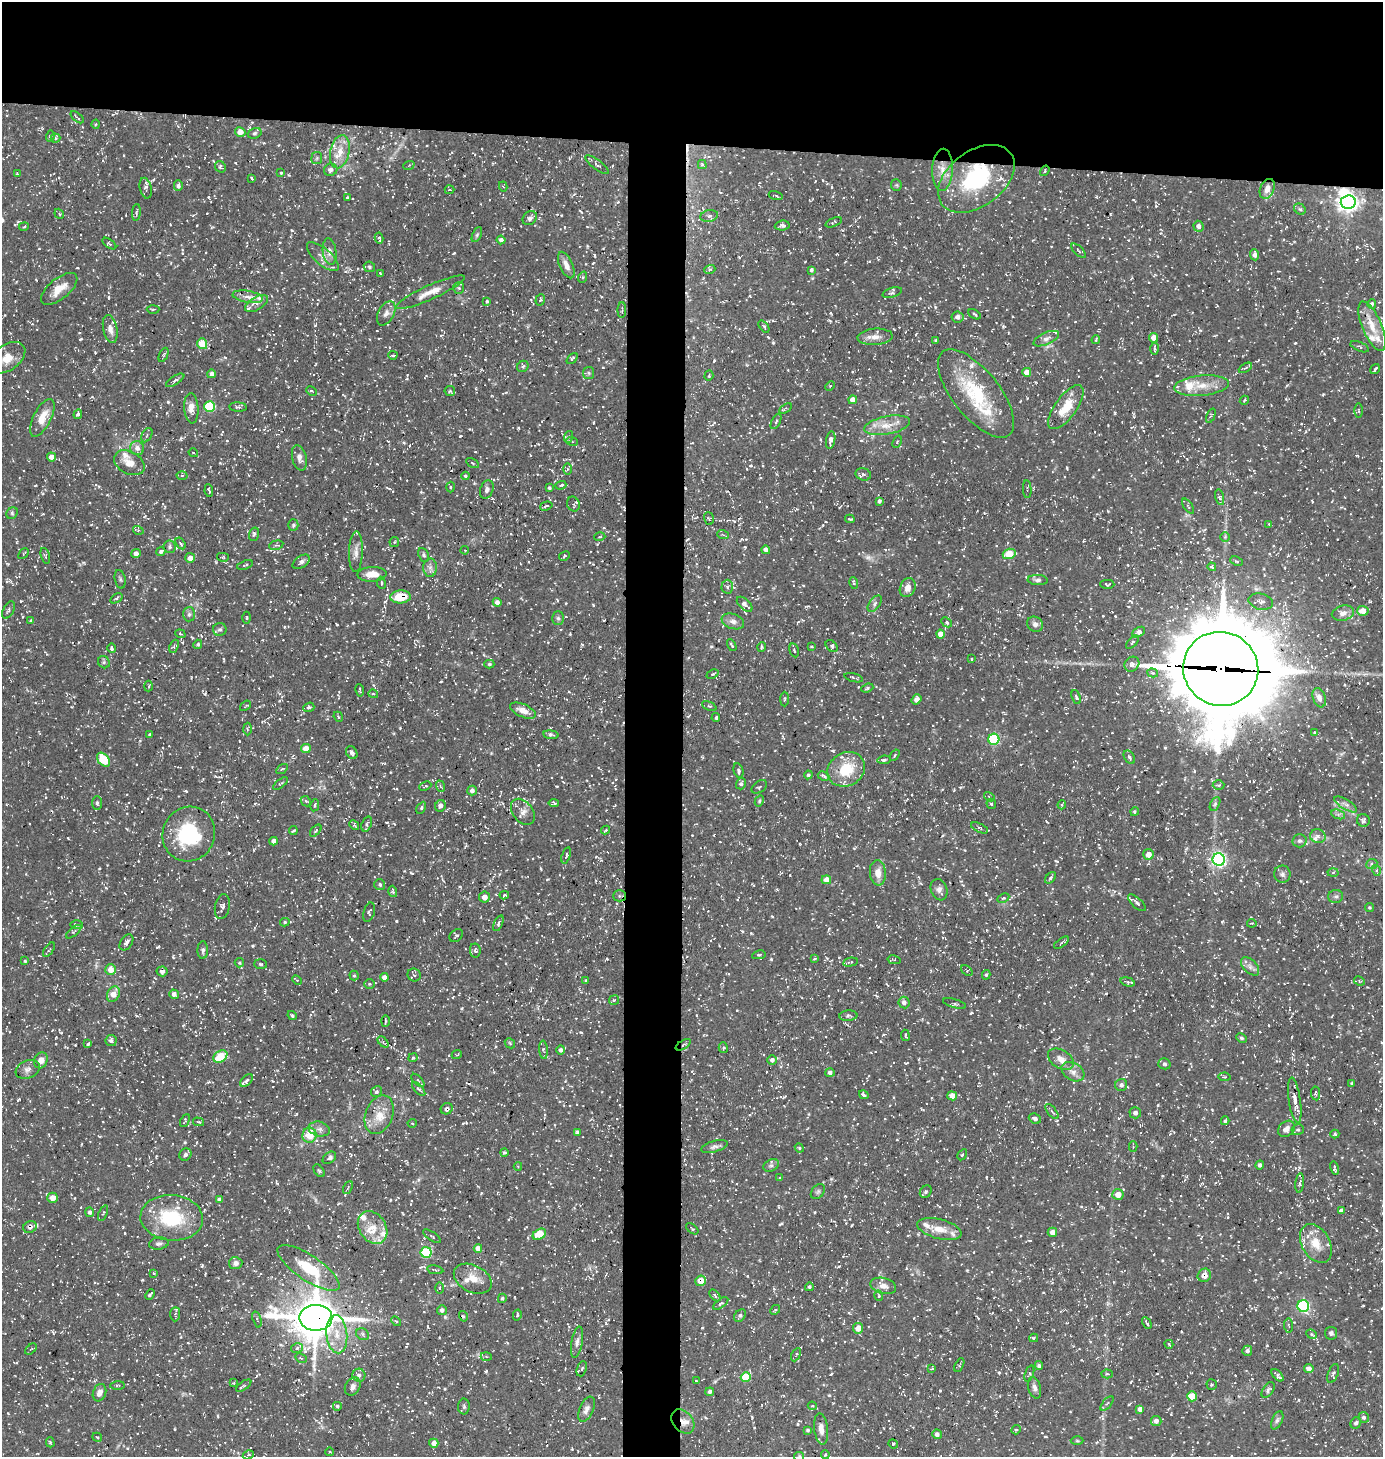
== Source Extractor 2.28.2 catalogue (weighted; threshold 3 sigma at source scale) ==
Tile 2 of 3 x 3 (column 2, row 1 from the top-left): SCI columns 1528-2908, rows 2911-4365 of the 4388 x 4367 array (HDU 1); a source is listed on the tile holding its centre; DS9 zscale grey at full resolution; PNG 1385 x 1459 px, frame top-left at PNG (2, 2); each listed source drawn as its Kron ellipse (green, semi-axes under 4 px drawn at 4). Shown black and unused: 14% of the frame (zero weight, under 3 of 5 exposures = <1% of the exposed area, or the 3 px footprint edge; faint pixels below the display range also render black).
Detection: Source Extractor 2.28.2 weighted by HDU 2 'WHT'; one run over the whole footprint, this tile lists its part. Background 0.109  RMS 0.0045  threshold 0.0201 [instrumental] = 3 sigma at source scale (4.5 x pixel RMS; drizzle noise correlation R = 1.50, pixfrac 1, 0.05/0.05 arcsec/px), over >= 5 px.
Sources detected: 1249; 1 too faint to see at this stretch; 1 inside a brighter object's white glare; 42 cosmic-ray / hot-pixel residue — neither listed nor drawn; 50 inside a brighter listed object's ellipse — not listed separately; of the other 1155, all 500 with FLUX_AUTO >= 0.553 (the completeness limit of this list) listed and drawn (655 fainter detections not listed), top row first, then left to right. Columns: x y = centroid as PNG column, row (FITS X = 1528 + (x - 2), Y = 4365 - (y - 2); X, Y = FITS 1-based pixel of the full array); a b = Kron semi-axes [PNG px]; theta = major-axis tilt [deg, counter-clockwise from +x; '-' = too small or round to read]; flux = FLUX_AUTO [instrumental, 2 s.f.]
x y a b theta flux
77 117 8 2 -42 0.73
96 124 4 4 - 0.56
240 132 5 4 - 4.3
255 133 7 5 17 0.95
50 136 6 4 74 0.81
56 138 5 4 - 0.61
340 152 17 9 78 6.2
317 158 6 5 - 0.8
409 165 6 3 22 0.56
597 165 14 5 -37 1.2
702 165 5 4 - 0.93
220 167 6 5 - 0.92
331 170 7 6 - 1.6
943 170 21 10 88 6.4
1045 171 5 4 - 0.67
281 173 3 3 - 0.65
17 174 3 3 - 0.71
252 178 4 2 - 0.58
976 179 43 27 36 45
896 185 6 5 - 0.65
178 186 5 4 - 1.4
503 186 5 4 - 0.8
146 188 10 6 -78 1.4
1267 189 10 7 67 3.5
450 190 5 3 - 0.64
776 196 7 3 -17 0.72
347 198 3 3 - 0.62
1348 202 7 6 - 280
1300 209 6 5 - 0.88
136 212 8 3 85 0.85
59 214 5 4 - 0.62
709 216 9 6 10 1.5
530 218 8 6 40 1.5
834 222 9 3 22 0.69
782 225 7 5 6 1.2
1198 226 5 5 - 2
24 227 5 3 - 0.61
477 235 8 4 64 0.83
379 238 5 3 - 0.78
501 240 4 4 - 1.4
109 244 8 3 -36 0.66
1079 251 9 3 -46 0.88
330 252 13 7 -83 2.6
1255 255 5 4 - 2.1
323 257 20 8 -41 3.9
566 265 14 6 -66 3.4
369 267 6 5 - 0.84
710 269 6 3 20 0.66
811 270 4 4 - 0.78
380 273 3 2 - 0.67
583 277 6 3 71 0.56
459 288 6 5 - 0.8
59 289 22 10 39 7.1
430 292 37 7 24 6.5
892 293 10 4 18 0.97
248 297 15 6 -10 2.9
540 300 6 4 71 0.74
487 301 3 3 - 0.61
256 303 13 6 31 2.1
1372 304 5 4 - 1.1
153 309 6 3 2 0.6
622 310 8 3 89 0.82
386 313 13 8 61 2.5
975 314 7 3 -30 1
957 317 6 5 - 2.3
764 326 7 4 -52 0.75
1372 326 26 9 -67 8.7
110 329 14 7 -78 3
875 337 17 8 4 4.2
1154 338 5 4 - 3.6
1046 339 14 6 24 2.1
936 340 3 3 - 0.68
1096 340 4 3 - 0.59
202 344 5 5 - 9.4
1360 347 10 4 -22 0.89
1155 348 6 2 -88 0.79
164 355 7 3 66 0.76
393 355 4 2 - 0.69
7 358 20 12 35 7.6
572 358 6 4 47 0.72
523 366 6 5 - 0.97
1245 368 7 3 29 0.66
1375 369 5 3 - 1.1
1027 372 4 4 - 5.5
589 373 6 5 - 0.94
211 374 4 4 - 2.4
709 376 5 4 - 0.63
175 380 10 4 32 1.2
830 386 5 3 - 0.59
1202 386 27 10 6 8.6
311 391 5 3 - 0.7
450 391 5 5 - 1
976 393 53 23 -51 33
853 400 4 4 - 2.8
1244 400 5 4 - 0.71
210 407 5 5 - 33
238 407 9 4 -4 1.3
1066 407 26 10 54 12
191 408 15 7 -86 3.7
785 408 7 3 33 0.61
1358 410 7 3 -89 0.62
78 414 5 4 - 1.2
1211 416 7 3 67 0.67
42 418 21 9 63 7.4
776 421 8 3 63 0.72
887 425 23 9 11 6.9
147 435 8 5 62 0.86
568 437 6 3 69 0.67
831 440 9 4 80 2.4
572 441 6 4 -21 0.58
897 442 6 4 67 0.68
137 448 7 6 - 2.5
193 453 5 3 - 0.58
51 457 4 4 - 2.9
299 458 13 7 -76 3.1
129 463 16 11 -28 5.2
472 463 7 4 -30 0.63
567 469 6 4 90 0.65
863 474 8 6 -17 1.1
182 475 5 3 - 0.59
465 476 4 3 - 0.62
561 485 5 3 - 0.6
450 487 5 3 - 0.58
549 488 4 3 - 0.79
1027 489 9 2 -87 0.55
487 490 9 6 70 1.8
209 491 6 2 -83 0.78
1220 497 8 3 -76 0.78
879 501 4 3 - 1.1
573 504 7 6 - 1.1
546 506 6 3 16 0.8
1188 506 9 3 -55 0.62
12 513 6 5 - 0.92
709 518 6 4 -72 0.66
850 519 5 3 - 0.59
1269 524 3 3 - 0.55
293 525 6 5 - 0.9
138 530 5 3 - 0.56
254 534 7 5 73 0.88
723 535 6 3 -20 0.56
600 537 5 3 - 0.57
1225 537 5 4 - 0.59
394 542 5 4 - 0.63
181 543 6 4 -57 0.94
276 545 7 4 13 0.84
170 547 6 6 - 1
465 550 4 3 - 0.56
766 550 4 4 - 1.9
161 552 4 4 - 0.91
356 552 20 7 88 3.5
136 553 5 4 - 2
23 554 6 3 48 0.58
1009 554 6 5 - 12
424 555 7 5 -65 0.96
45 556 8 4 -72 0.67
564 556 6 3 30 0.56
223 557 6 3 -14 0.65
190 558 5 5 - 2.9
1236 561 6 3 -25 0.65
301 562 9 5 35 1.6
245 565 8 3 18 0.6
1212 567 4 4 - 0.77
430 568 9 7 89 2
372 574 14 7 3 6.6
120 579 9 5 -78 1.1
1038 580 10 5 -4 1.4
381 583 6 3 -83 0.58
854 583 6 3 -81 0.74
1107 584 7 4 0 0.78
727 587 7 6 - 1.3
908 588 10 7 66 3.4
400 597 10 6 3 11
116 598 7 4 32 0.73
497 602 4 4 - 2.1
1261 602 12 8 -14 2.4
745 604 9 5 -43 2.1
875 604 9 5 54 1.3
9 610 9 5 64 1.2
1363 611 6 5 - 4
1343 613 11 7 14 2.9
189 614 7 6 - 1.1
247 618 6 3 -89 0.56
558 618 7 6 - 1.2
31 621 4 4 - 0.71
733 621 11 7 -20 2.3
946 622 6 4 -42 0.81
1035 624 8 7 - 1.9
220 629 7 6 - 1
1139 632 7 4 32 2.3
180 634 5 4 - 0.63
940 634 4 4 - 3.3
1132 642 8 4 46 0.89
198 644 4 4 - 0.83
732 645 6 3 -59 0.8
174 646 7 4 66 0.8
832 646 7 5 -44 0.99
761 647 5 4 - 0.83
812 647 3 3 - 0.59
112 648 5 4 - 1.1
794 650 7 4 -77 0.81
972 659 3 3 - 0.79
104 662 6 5 - 0.96
489 664 5 4 - 0.66
1132 664 8 7 - 1.8
1221 669 38 36 -32 7100
1153 673 5 4 - 0.85
712 674 6 4 25 0.73
854 678 9 3 -15 0.95
148 686 5 3 - 0.59
867 688 6 4 21 0.75
360 690 6 2 -81 0.57
373 694 5 4 - 0.65
1076 697 7 3 -66 0.69
1319 698 10 6 -71 2.2
784 699 7 3 88 0.61
916 699 5 4 - 2
246 706 6 3 38 0.57
709 706 8 4 -25 0.62
309 707 5 4 - 0.91
523 711 14 6 -24 4.3
338 717 5 4 - 0.62
716 717 4 3 - 0.99
247 729 6 4 -89 0.56
1314 732 4 3 - 0.66
150 735 4 3 - 0.8
551 735 8 4 -8 1.2
994 739 5 5 - 43
306 749 5 4 - 5.3
352 753 7 5 -60 1.5
895 755 6 4 53 0.64
1129 757 7 5 -58 1.3
103 760 8 5 -49 15
884 760 6 4 8 0.79
282 769 6 3 35 0.59
846 769 19 16 30 16
738 771 7 5 -76 0.94
808 775 4 4 - 0.85
823 776 6 3 -28 0.82
280 784 9 3 38 0.56
741 784 6 5 - 1.2
1219 785 6 5 - 0.76
425 786 6 3 25 0.65
440 786 6 3 -69 0.6
759 787 8 5 34 1.1
472 791 5 4 - 2
989 797 6 4 -34 0.57
306 801 6 4 -46 0.96
759 801 6 4 61 0.57
97 803 7 4 -90 0.99
554 803 5 4 - 0.79
991 804 5 4 - 0.86
1215 804 7 4 65 0.94
1346 804 13 5 -32 1.8
315 805 6 3 79 0.67
1062 805 4 3 - 0.57
440 806 6 5 - 2.1
421 808 6 4 61 0.62
523 812 15 10 -51 3.2
1134 812 4 4 - 0.58
1338 814 7 4 -18 1.1
1363 820 6 6 - 1.1
367 824 8 5 70 1
354 825 5 4 - 0.61
979 828 9 4 -25 1.1
293 830 4 3 - 0.58
606 830 4 3 - 0.58
316 831 7 4 47 0.85
189 834 28 26 62 32
1318 836 8 6 -16 1.8
274 841 4 4 - 2.2
1300 841 7 6 - 1.3
1148 854 5 5 - 4
566 855 8 4 74 0.89
1219 859 6 6 - 120
1372 864 6 5 - 0.94
1376 870 5 3 - 0.68
878 873 13 8 -85 4.7
1333 873 5 3 - 0.58
1282 874 8 8 - 1.6
1050 878 7 3 50 0.84
826 880 5 4 - 4.5
380 885 5 5 - 0.95
939 890 11 8 -70 2.2
393 891 6 4 -75 0.91
504 895 5 4 - 0.66
619 896 6 5 - 1.1
1336 896 7 6 - 1.3
484 897 5 5 - 3.2
1003 898 6 4 26 0.71
1137 903 11 5 -43 1.5
222 906 12 7 79 1.7
1369 907 4 4 - 0.63
369 912 10 5 75 0.96
285 922 5 4 - 0.68
498 923 8 4 68 0.83
1252 923 5 3 - 0.56
77 925 6 4 -2 0.68
74 932 9 3 39 0.75
456 936 7 5 46 1.1
126 942 9 6 55 1.8
1061 943 8 4 36 0.83
49 950 8 3 55 0.62
203 950 9 5 89 1.5
475 950 7 5 -80 1.2
759 955 7 4 11 0.63
815 958 4 3 - 0.61
894 960 6 4 -13 0.72
25 961 4 4 - 0.65
850 962 7 4 12 0.82
239 963 4 4 - 0.64
260 964 6 5 - 0.8
1250 966 11 6 -44 2
111 970 5 5 - 4.5
162 971 5 5 - 1.4
967 971 6 4 -38 0.59
414 975 7 6 - 1.1
986 975 5 4 - 0.66
354 976 5 4 - 0.62
384 977 4 4 - 2.2
297 980 5 3 - 0.59
586 981 3 3 - 0.58
1359 981 5 4 - 0.75
1128 982 7 4 -16 0.93
369 984 5 5 - 0.74
113 994 8 6 62 4.7
174 994 5 4 - 2
614 1000 5 5 - 0.77
904 1002 6 5 - 1.9
955 1003 12 4 -17 0.92
292 1015 5 4 - 0.83
848 1016 9 5 5 0.97
385 1021 6 2 89 0.74
905 1035 5 3 - 0.72
1242 1038 6 4 -27 0.72
111 1041 5 5 - 1.4
383 1042 6 4 -47 0.87
510 1043 6 4 -47 0.58
88 1044 4 3 - 1.1
683 1045 8 3 33 0.76
723 1048 5 4 - 0.67
544 1050 9 3 -85 0.89
561 1050 4 4 - 1.2
457 1055 5 3 - 0.56
220 1056 7 5 35 17
413 1058 5 3 - 0.57
1061 1059 14 9 -32 3.8
41 1060 8 6 64 3.2
772 1060 4 4 - 1.7
1164 1064 6 5 - 1.1
28 1069 12 9 23 2.4
830 1072 5 4 - 1.4
1073 1072 12 8 -31 3.1
1225 1077 6 4 -10 0.57
246 1080 7 4 46 0.96
418 1080 8 3 -44 0.63
1352 1083 4 3 - 0.61
1121 1085 6 6 - 1.5
419 1089 8 4 -47 0.94
376 1092 6 5 - 1
1315 1093 7 4 -81 0.78
864 1095 5 3 - 0.92
952 1096 5 4 - 4
1295 1100 23 6 -82 4.5
447 1109 6 5 - 1.6
1052 1111 9 2 -50 0.7
1135 1113 6 5 - 1.5
379 1115 20 13 68 8.3
1035 1119 6 5 - 1.8
185 1121 7 3 64 0.64
1225 1121 4 3 - 0.75
199 1122 5 4 - 0.64
412 1123 4 4 - 0.56
319 1129 11 7 -14 2.4
1286 1129 9 7 41 2.5
1298 1130 6 5 - 0.9
577 1132 4 4 - 0.78
1335 1134 4 3 - 0.78
309 1135 7 7 - 9
1133 1146 5 3 - 0.56
714 1147 14 5 15 1.6
799 1148 5 4 - 0.56
504 1152 4 3 - 0.61
185 1154 6 5 - 1.4
962 1155 6 4 59 0.71
329 1158 7 5 40 1.2
771 1165 8 5 28 1.1
1260 1165 4 4 - 1.2
518 1166 4 4 - 0.55
1334 1168 7 3 -76 1.1
319 1171 7 4 -53 0.68
780 1177 3 3 - 0.65
1300 1183 10 4 85 1.1
348 1187 7 3 64 0.7
818 1192 8 6 49 1
926 1192 7 5 53 1
1118 1194 5 5 - 4.7
52 1198 5 5 - 3.8
220 1199 4 3 - 1.8
1341 1211 4 4 - 1.5
90 1212 5 4 - 1.4
103 1213 8 3 67 0.64
172 1218 31 22 -5 30
30 1227 7 5 30 1.5
373 1227 17 13 -55 7.8
692 1229 7 3 -39 0.62
939 1229 22 9 -15 7.7
1052 1232 5 4 - 2.6
539 1234 7 5 28 13
432 1236 10 3 -33 0.76
159 1243 10 6 7 1.4
1316 1243 21 14 -60 8.7
478 1248 4 4 - 3.5
426 1253 5 5 - 36
236 1263 7 6 - 2
308 1268 36 12 -34 18
435 1270 8 3 -10 0.7
154 1273 4 3 - 0.56
1204 1275 7 6 - 3.8
473 1279 20 13 -27 6.7
701 1281 5 5 - 6.3
883 1286 13 8 -14 3.3
809 1287 4 4 - 0.8
439 1288 6 4 -89 0.64
150 1294 6 3 47 0.96
715 1295 7 4 -45 0.99
879 1296 5 4 - 0.58
502 1298 5 4 - 0.84
721 1304 9 4 35 0.84
1303 1306 6 5 - 61
442 1310 5 5 - 1.6
775 1310 5 4 - 0.71
175 1314 7 5 87 0.94
517 1315 5 3 - 0.6
463 1316 5 3 - 0.56
740 1316 7 5 51 1.4
316 1318 16 13 0 1500
257 1319 8 3 -73 0.75
396 1321 6 3 -44 0.59
1147 1323 6 3 -61 1.1
1289 1326 7 3 -85 0.61
858 1328 5 5 - 4.4
1331 1333 6 6 - 1.2
337 1334 19 10 -84 8.7
363 1334 7 5 -36 1.2
1312 1334 6 4 -24 0.71
1034 1338 4 3 - 0.57
577 1342 16 5 80 2.1
1169 1344 4 3 - 0.59
297 1348 6 4 14 1.6
31 1349 7 4 42 0.66
1247 1351 5 5 - 1.5
796 1355 7 3 62 0.6
486 1357 5 3 - 0.62
301 1358 6 4 -28 0.71
959 1365 7 4 61 0.71
1039 1366 4 4 - 1.1
1309 1368 5 4 - 2.5
582 1369 8 4 70 0.89
932 1369 4 3 - 0.63
1333 1373 10 5 69 1.1
1029 1374 8 3 70 0.59
1107 1374 6 4 -2 0.63
359 1375 6 6 - 1.7
1278 1375 7 4 -47 1.5
746 1377 5 5 - 15
696 1381 3 3 - 0.59
234 1383 4 3 - 0.59
117 1385 7 3 1 0.7
1212 1385 5 5 - 0.74
244 1386 9 3 35 0.73
353 1387 9 7 61 2.1
1034 1388 11 6 -75 2
1268 1390 9 5 56 1.1
710 1392 4 4 - 1.5
99 1393 9 6 68 3
1192 1396 5 5 - 8
1107 1403 9 3 49 0.67
337 1406 4 4 - 0.8
464 1406 8 6 -88 1
812 1406 4 4 - 0.62
586 1409 13 7 66 2.3
1140 1409 4 4 - 2.5
1364 1417 5 5 - 1.2
1277 1420 10 5 65 1.3
683 1421 13 9 -50 4.3
1156 1421 5 5 - 2.2
1356 1423 6 5 - 1.3
821 1429 15 7 -83 3.6
808 1430 3 3 - 0.74
1016 1430 5 4 - 0.75
937 1434 5 5 - 2
97 1437 5 3 - 0.69
1077 1441 6 4 -1 0.61
50 1442 5 4 - 0.74
434 1443 4 4 - 3.4
893 1444 5 4 - 0.59
330 1452 4 4 - 0.56
248 1455 6 4 28 0.76
825 1455 4 4 - 0.61
799 1456 5 4 - 0.57
Overlapping masked pixels (flux is a lower limit): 15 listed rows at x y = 1045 171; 976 179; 430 292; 400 597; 1221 669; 619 896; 683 1045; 1295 1100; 447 1109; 30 1227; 1204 1275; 701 1281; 316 1318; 683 1421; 821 1429
Isophote crosses this tile's border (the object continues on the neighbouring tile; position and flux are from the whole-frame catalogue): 2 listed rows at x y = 7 358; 799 1456